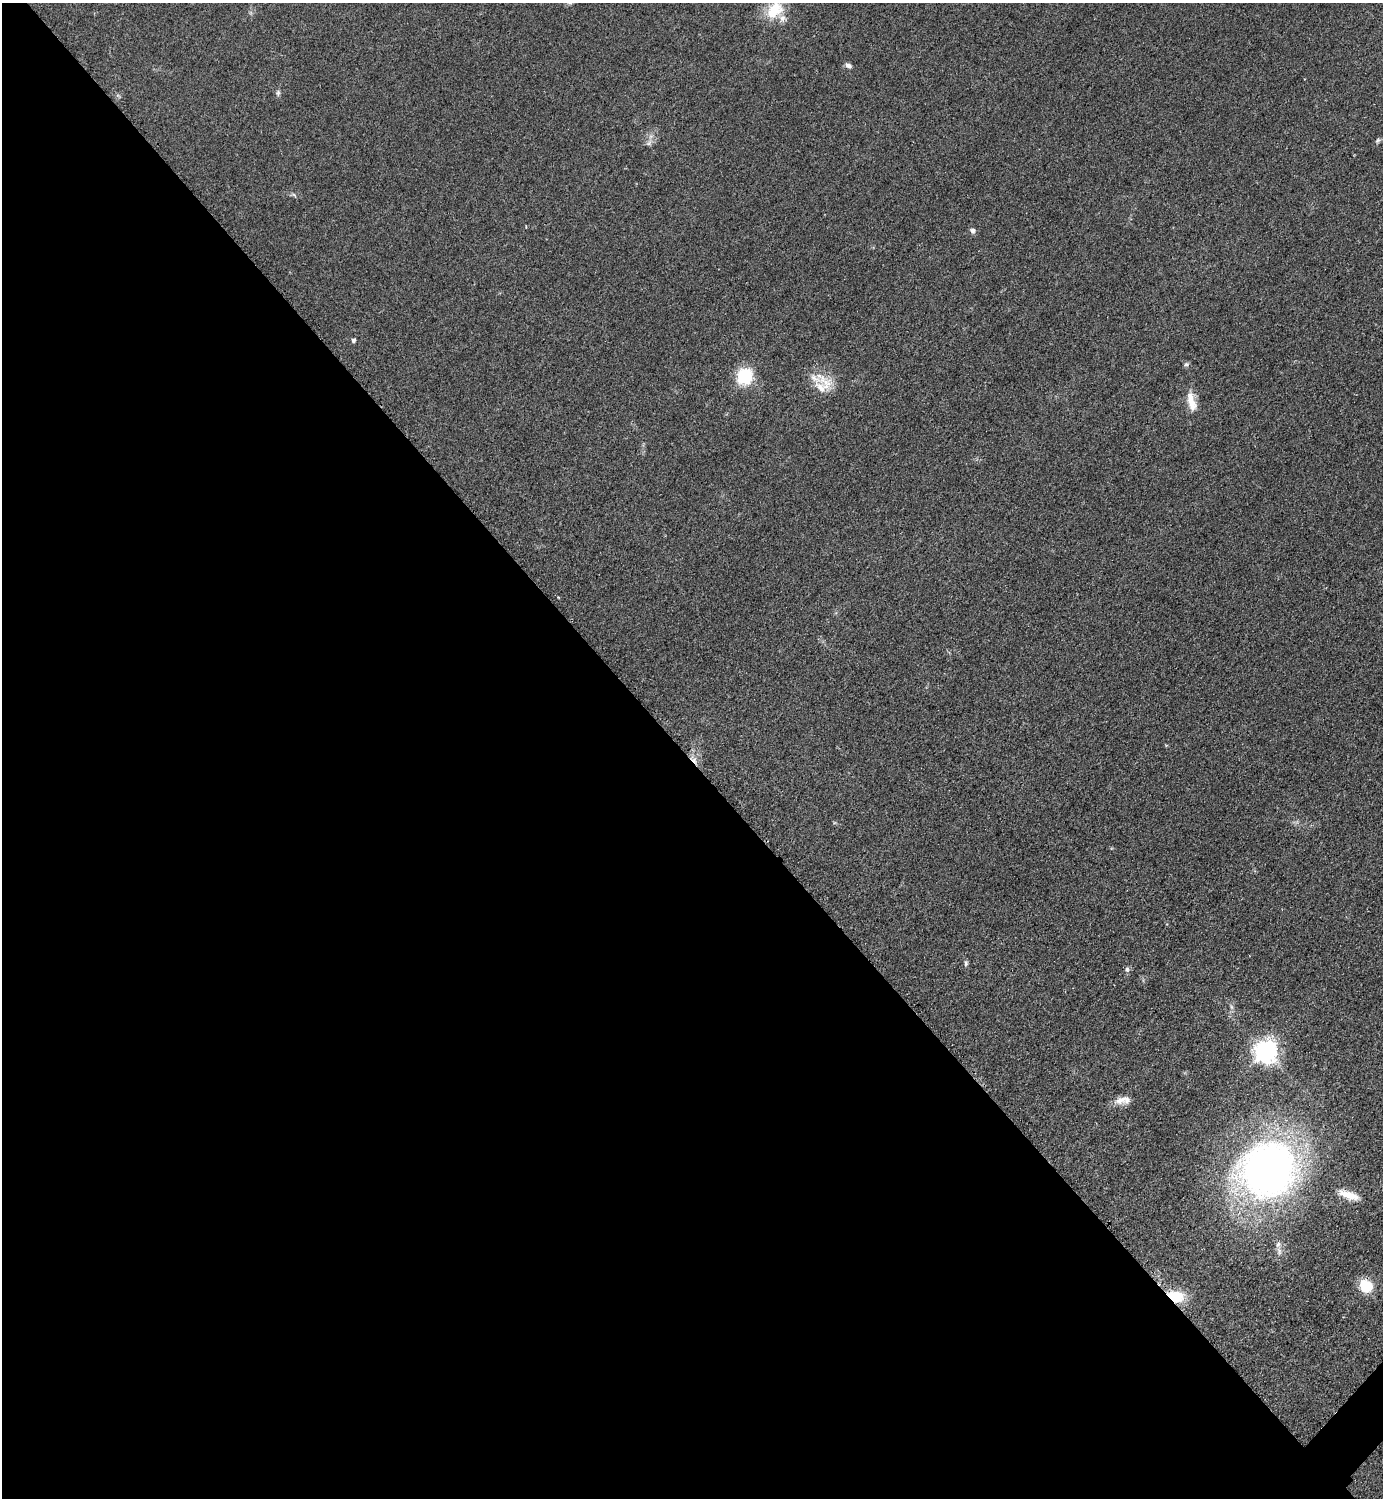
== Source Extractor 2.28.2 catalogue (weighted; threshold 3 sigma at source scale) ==
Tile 9 of 4 x 4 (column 1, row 3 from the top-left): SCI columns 314-1694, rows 1503-2998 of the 6005 x 6005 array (HDU 1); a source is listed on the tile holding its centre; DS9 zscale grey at full resolution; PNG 1385 x 1500 px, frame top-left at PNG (2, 3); no overlay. Shown black and unused: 50% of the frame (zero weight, under 2 of 3 exposures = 1% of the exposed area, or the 3 px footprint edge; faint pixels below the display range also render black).
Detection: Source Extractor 2.28.2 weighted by HDU 2 'WHT'; one run over the whole footprint, this tile lists its part. Background 0.0784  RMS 0.0081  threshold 0.0367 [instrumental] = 3 sigma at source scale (4.5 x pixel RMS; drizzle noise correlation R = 1.50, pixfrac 1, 0.05/0.05 arcsec/px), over >= 5 px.
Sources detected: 26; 1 cosmic-ray / hot-pixel residue — not listed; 3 inside a brighter listed object's ellipse — not listed separately; the other 22 listed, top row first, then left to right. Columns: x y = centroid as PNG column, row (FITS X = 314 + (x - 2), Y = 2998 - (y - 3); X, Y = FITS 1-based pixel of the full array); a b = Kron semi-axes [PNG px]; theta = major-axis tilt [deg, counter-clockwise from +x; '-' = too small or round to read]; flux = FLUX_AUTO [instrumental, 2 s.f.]
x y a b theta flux
774 10 26 18 51 23
848 65 8 6 -16 2.8
278 93 8 5 89 1.7
1378 140 7 5 45 1.6
649 143 10 5 54 2.4
972 231 6 6 - 2.7
353 340 5 4 - 2.2
1186 364 6 6 - 1.7
744 376 10 9 - 53
822 387 27 16 -3 17
1191 402 27 10 -75 12
558 597 3 3 - 0.63
966 963 8 5 88 1.7
1127 969 7 6 - 2
1231 1007 7 4 -88 1.9
1265 1051 8 8 - 630
1120 1100 19 9 19 7
1268 1170 56 52 37 410
1349 1195 26 8 -19 11
1278 1244 9 6 72 3.2
1366 1286 15 13 -36 20
1175 1296 18 11 -13 27
Overlapping masked pixels (flux is a lower limit): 1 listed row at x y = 1175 1296
Isophote crosses this tile's border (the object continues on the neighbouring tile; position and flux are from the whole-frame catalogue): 1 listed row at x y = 774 10